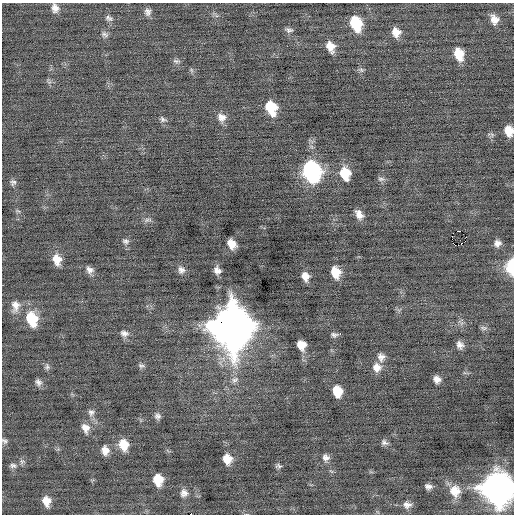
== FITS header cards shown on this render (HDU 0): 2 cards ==
NAXIS1  =                  512 / Axis length
NAXIS2  =                  512 / Axis length

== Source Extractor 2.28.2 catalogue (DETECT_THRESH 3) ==
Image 512 x 512 px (HDU 0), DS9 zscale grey, 1 PNG px = 1 image px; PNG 516 x 516 px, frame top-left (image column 1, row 512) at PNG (2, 3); no overlay
Background -0.0317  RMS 0.71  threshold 2.14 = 3 sigma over >= 5 px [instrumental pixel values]
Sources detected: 73; all 73 listed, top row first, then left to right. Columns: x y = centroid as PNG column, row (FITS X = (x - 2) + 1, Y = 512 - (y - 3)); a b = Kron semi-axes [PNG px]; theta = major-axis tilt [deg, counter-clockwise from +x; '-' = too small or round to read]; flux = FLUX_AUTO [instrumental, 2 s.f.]
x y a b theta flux
55 8 11 9 -73 300
148 12 10 8 -80 210
109 18 10 7 -33 160
494 19 10 8 -66 380
356 23 12 9 -70 1900
289 30 10 6 -3 140
396 32 10 9 - 450
105 34 10 6 -25 150
330 47 11 8 -66 500
459 54 12 8 -71 870
176 61 10 5 -6 120
191 70 7 4 -71 77
361 70 7 6 - 100
271 108 13 9 -69 1500
221 117 11 10 - 350
163 119 9 6 -29 130
509 131 9 7 -73 590
311 171 14 11 -69 12000
345 173 13 10 -74 1100
381 179 9 6 -9 130
13 182 8 7 - 140
18 211 8 3 -31 68
359 214 12 7 -56 340
148 220 10 5 8 130
458 231 3 2 - 1400
453 233 3 2 - 42
125 241 8 6 -9 130
497 243 8 8 - 230
231 244 9 7 -57 500
458 245 3 2 - 19000
57 259 12 9 -75 590
512 266 11 6 88 2600
90 270 10 8 -40 240
181 270 10 8 -63 220
217 270 8 7 - 270
336 272 11 8 -75 860
305 277 8 6 -67 490
15 306 16 10 83 420
32 319 16 11 -72 1600
231 326 17 14 -78 190000
484 328 10 6 -10 120
124 333 11 8 -12 230
340 333 3 2 - 60
334 335 8 6 -10 130
301 345 9 7 -61 570
460 345 9 7 -59 240
381 357 11 9 -82 270
141 366 8 6 -9 110
47 367 9 6 -89 120
377 367 11 11 - 410
437 379 7 6 - 260
235 380 10 7 36 210
38 382 9 7 -53 180
337 391 10 8 -78 800
91 412 9 9 - 190
158 416 7 7 - 160
85 428 13 9 -64 370
4 441 8 6 -45 120
384 442 10 6 -26 150
123 445 12 9 -72 800
105 450 10 8 -83 380
326 458 9 9 - 220
227 459 9 8 - 640
13 466 10 7 -6 160
278 466 8 5 -6 100
158 480 10 8 -79 970
428 486 8 6 -8 190
497 488 15 13 -66 74000
455 491 14 13 - 700
184 493 10 9 - 260
46 501 10 8 -75 500
407 505 11 9 -6 270
191 514 2 2 - 200
At the frame edge (FLAGS 8, measured only in part): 5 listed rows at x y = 509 131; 512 266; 4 441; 497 488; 191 514